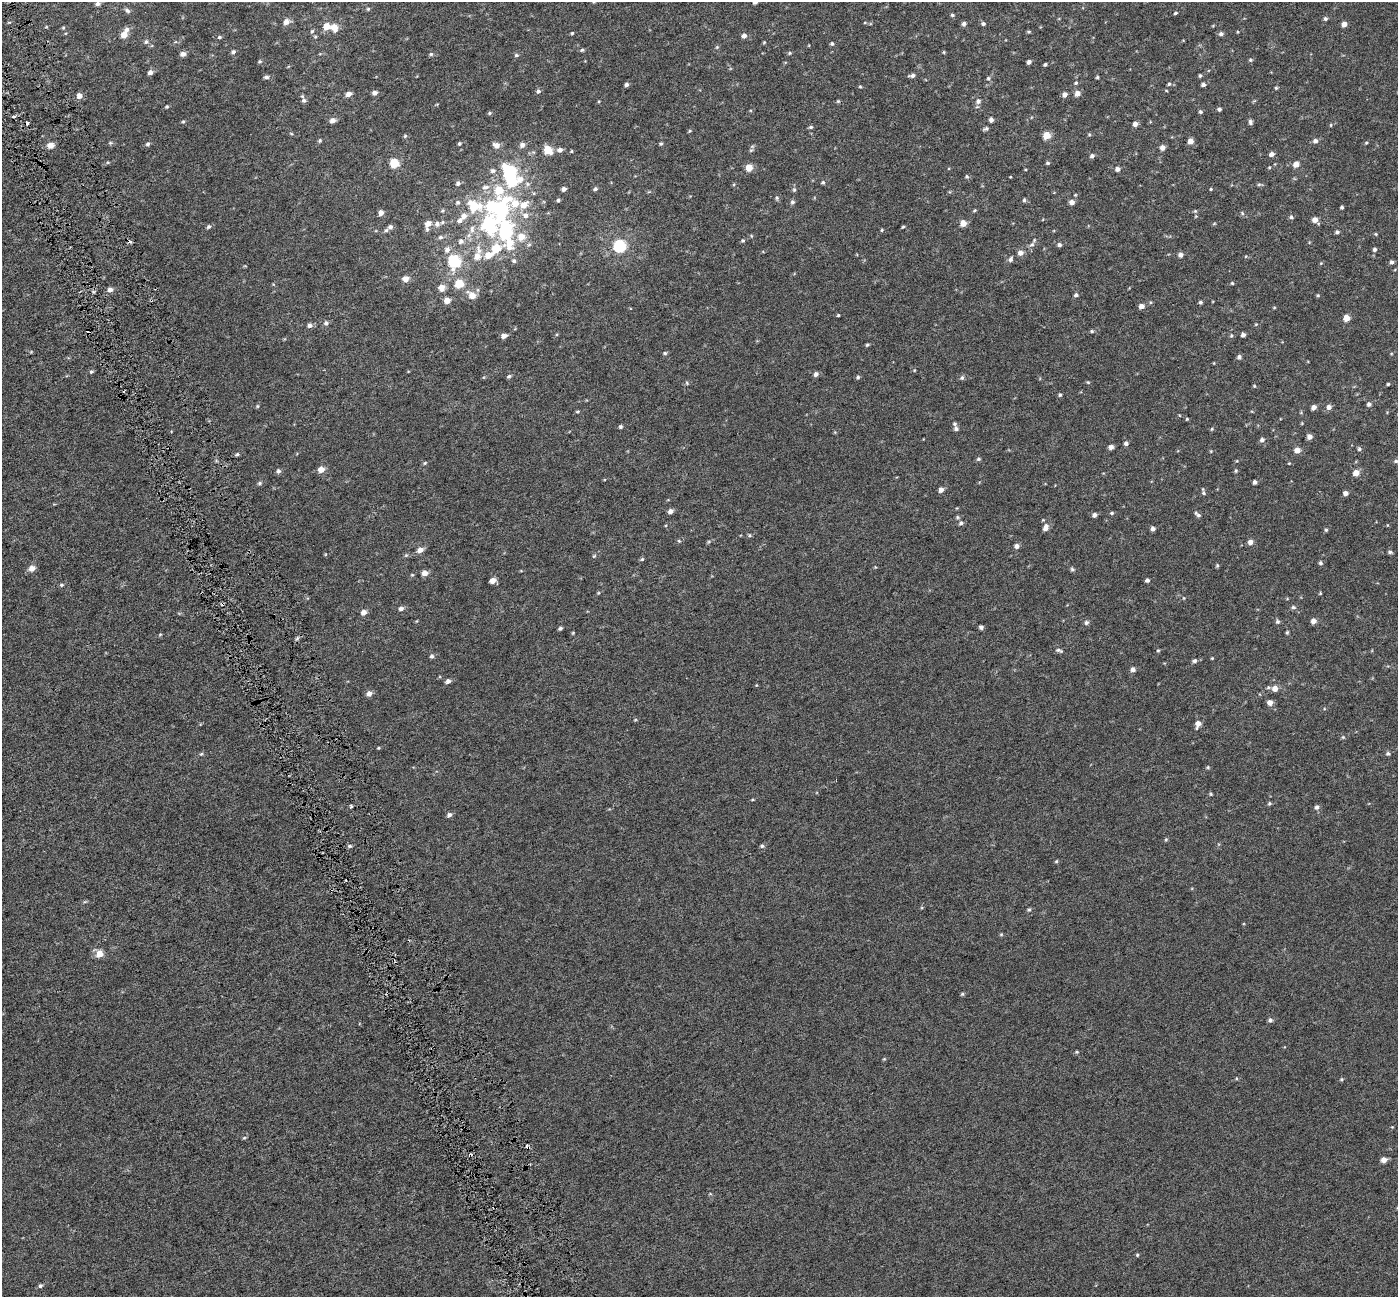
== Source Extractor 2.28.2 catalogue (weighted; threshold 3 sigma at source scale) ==
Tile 11 of 4 x 4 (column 3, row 3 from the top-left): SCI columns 2796-4191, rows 1437-2731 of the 5589 x 5407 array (HDU 1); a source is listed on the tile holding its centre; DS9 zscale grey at full resolution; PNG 1400 x 1299 px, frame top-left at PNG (2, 2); no overlay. Shown black and unused: <1% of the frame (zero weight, under 3 of 6 exposures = <1% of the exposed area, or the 3 px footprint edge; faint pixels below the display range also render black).
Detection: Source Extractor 2.28.2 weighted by HDU 2 'WHT'; one run over the whole footprint, this tile lists its part. Background -4.04e-04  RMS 0.0024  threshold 0.00972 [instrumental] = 3 sigma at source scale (4.09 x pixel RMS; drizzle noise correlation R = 1.36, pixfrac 0.8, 0.0396/0.0396 arcsec/px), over >= 5 px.
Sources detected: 325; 5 inside a brighter object's white glare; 4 cosmic-ray / hot-pixel residue — not listed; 7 inside a brighter listed object's ellipse — not listed separately; the other 309 listed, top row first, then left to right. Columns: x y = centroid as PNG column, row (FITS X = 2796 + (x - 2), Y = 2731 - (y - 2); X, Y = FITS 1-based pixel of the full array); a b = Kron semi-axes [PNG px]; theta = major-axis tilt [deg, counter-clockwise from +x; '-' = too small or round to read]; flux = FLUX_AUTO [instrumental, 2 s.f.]
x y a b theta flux
98 4 6 5 - 0.6
368 9 5 5 - 0.28
127 10 8 5 -40 0.53
1175 13 4 3 - 0.29
952 15 5 4 - 0.31
1325 19 5 5 - 0.41
286 22 6 6 - 1.4
983 23 6 5 - 0.43
964 24 5 5 - 0.59
1344 24 5 5 - 1.3
327 26 6 5 - 2.8
334 28 10 8 -70 1.7
127 29 7 6 - 0.7
312 31 5 5 - 0.32
1029 32 5 4 - 0.26
572 33 4 4 - 0.24
1221 34 6 5 - 0.55
124 35 5 5 - 2.7
744 36 5 5 - 1
219 37 5 4 - 0.33
146 42 6 5 - 0.47
764 42 5 3 - 0.19
832 44 5 5 - 0.33
717 47 5 4 - 0.25
582 50 5 4 - 0.28
233 52 6 5 - 0.47
944 52 5 3 - 0.2
790 53 5 4 - 0.27
183 54 5 4 - 1.1
431 54 5 5 - 0.35
516 55 6 5 - 0.33
1250 60 6 4 -20 0.28
260 61 5 4 - 0.29
1029 62 4 4 - 0.68
1045 64 4 3 - 0.35
150 72 5 5 - 0.86
912 75 8 4 5 0.62
1200 76 5 4 - 0.31
266 77 6 5 - 0.52
1097 77 4 4 - 0.27
988 78 6 5 - 0.4
1076 83 6 5 - 0.3
626 84 5 4 - 0.5
1169 84 5 5 - 0.38
1203 85 4 4 - 0.55
860 86 4 4 - 0.21
1276 88 4 4 - 0.26
538 91 6 5 - 0.51
374 93 6 5 - 0.75
1077 93 6 5 - 1.3
349 94 5 5 - 1.4
1065 94 5 5 - 0.99
79 96 5 5 - 1.4
304 100 7 6 - 0.57
838 101 5 5 - 0.25
978 101 7 6 - 0.78
167 107 5 4 - 0.26
1219 109 4 3 - 0.44
1200 112 5 4 - 0.35
489 113 6 4 23 0.3
991 120 5 5 - 0.65
332 121 6 5 - 1.1
183 122 5 4 - 0.25
1250 122 7 5 -79 0.5
1135 124 5 5 - 0.92
1331 125 5 3 - 0.18
811 127 6 4 15 0.34
986 129 6 3 18 0.4
689 131 5 4 - 0.24
291 133 5 3 - 0.2
1089 134 5 4 - 0.24
1047 135 5 5 - 3.6
405 136 5 5 - 0.3
320 140 5 4 - 0.29
1190 141 5 5 - 1.5
1315 141 6 5 - 0.74
110 143 5 5 - 0.3
1366 143 4 4 - 0.23
148 144 5 5 - 0.43
459 144 5 4 - 0.31
661 144 6 4 2 0.3
50 145 6 5 - 1.8
496 145 8 7 - 1.2
522 145 7 6 - 0.92
1162 148 5 5 - 1.1
547 150 6 5 - 6.1
560 150 6 6 - 0.85
751 150 6 4 41 0.32
571 151 4 3 - 0.21
1271 154 5 5 - 0.85
1092 156 5 5 - 0.59
394 163 5 5 - 9.5
1048 163 5 4 - 0.3
1296 164 5 5 - 1.8
749 168 5 5 - 3.2
1269 168 4 4 - 0.2
1117 169 5 5 - 0.76
493 171 9 7 0 0.75
509 172 8 7 - 23
967 176 5 5 - 0.32
1010 177 4 2 - 0.13
823 182 5 4 - 0.36
458 183 6 5 - 0.57
527 184 7 5 -22 0.59
1259 184 6 4 2 0.33
564 189 5 4 - 0.81
595 189 5 4 - 0.4
1211 189 4 3 - 0.22
794 190 6 5 - 0.36
534 193 5 3 - 0.23
777 198 6 5 - 0.33
558 200 4 4 - 0.32
1024 200 5 4 - 0.33
792 202 6 5 - 0.47
1072 202 5 5 - 1.1
458 203 6 6 - 0.5
515 203 37 15 -28 9.3
474 206 14 10 -23 7.7
1342 207 4 3 - 0.33
501 208 8 6 70 22
974 210 5 4 - 0.26
442 211 6 5 - 0.35
1195 211 5 4 - 0.26
381 213 5 5 - 1.1
1242 213 6 4 -47 0.31
463 216 7 7 - 1.4
1291 217 6 5 - 0.39
1315 220 6 5 - 1.5
428 223 8 7 - 1.7
488 223 12 8 46 13
963 223 5 5 - 2.3
437 224 8 8 - 1
209 227 6 5 - 0.45
390 227 6 6 - 0.61
903 227 4 3 - 0.24
472 229 13 6 86 1.4
882 230 4 4 - 0.23
1337 232 5 4 - 0.45
505 233 6 6 - 22
1376 234 4 4 - 0.21
751 236 5 3 - 0.19
440 237 7 5 -11 0.5
521 237 8 8 - 2.9
743 240 5 5 - 0.29
461 241 7 7 - 0.83
510 243 14 10 90 5
1032 244 9 6 28 0.63
1059 245 6 5 - 0.5
619 246 6 6 - 28
496 249 7 6 - 6.2
1374 249 5 4 - 0.46
447 250 8 8 - 1
1020 253 6 6 - 1.2
477 255 19 8 81 2.9
488 255 8 6 21 2.6
1180 255 5 5 - 0.78
1010 259 7 5 67 0.57
454 261 7 6 - 20
514 261 6 5 - 0.47
1392 262 5 4 - 0.5
405 279 5 5 - 1.9
1232 283 4 4 - 0.25
459 284 5 5 - 7.1
442 287 6 6 - 1.9
110 289 6 6 - 0.88
478 290 6 4 -71 0.3
472 295 8 6 -41 2.5
1076 295 5 5 - 0.45
1318 295 4 4 - 0.23
447 300 5 5 - 2.1
1200 302 4 4 - 0.35
1141 306 5 5 - 1.1
838 315 4 3 - 0.21
1346 318 5 5 - 2.9
326 323 6 6 - 0.56
1256 324 5 3 - 0.19
310 325 5 5 - 0.74
1092 331 5 4 - 0.28
1231 335 6 4 70 0.29
1243 335 4 4 - 0.65
504 336 6 5 - 0.98
867 345 5 4 - 0.29
665 353 5 4 - 0.32
1239 357 5 5 - 0.53
914 370 4 3 - 0.18
91 372 6 4 47 0.32
816 374 6 5 - 0.71
509 376 6 4 15 0.38
858 377 5 5 - 0.36
962 378 6 5 - 0.45
1088 382 5 4 - 0.23
687 383 5 4 - 0.25
1388 384 3 3 - 0.23
1254 386 4 4 - 0.2
1060 395 5 4 - 0.31
1369 404 6 5 - 0.56
257 406 5 4 - 0.25
1314 407 5 4 - 0.92
1329 407 5 5 - 0.98
577 412 5 3 - 0.23
1179 415 4 3 - 0.13
1187 419 4 3 - 0.2
621 427 4 4 - 0.36
956 429 7 6 - 0.56
1212 429 5 4 - 0.24
1309 437 5 4 - 1.2
1262 440 5 5 - 0.63
1126 443 5 5 - 0.61
1111 447 5 5 - 0.9
1359 449 5 5 - 0.38
1297 450 5 5 - 1.7
1211 451 4 3 - 0.17
237 454 5 4 - 0.31
978 459 6 5 - 0.34
1396 461 6 5 - 0.36
425 463 5 4 - 0.25
1289 463 4 3 - 0.16
321 470 6 5 - 1.9
278 471 6 5 - 0.52
1236 471 5 4 - 0.29
1356 473 5 5 - 2.2
1255 482 4 4 - 0.61
260 483 6 5 - 0.38
941 490 5 5 - 0.98
1203 493 7 5 -60 0.41
1345 493 5 4 - 0.94
670 511 5 5 - 0.98
1112 513 5 4 - 0.3
1094 515 5 5 - 0.72
1198 515 7 6 - 0.53
958 517 6 5 - 0.31
1043 520 4 4 - 0.18
961 523 6 6 - 0.55
1046 527 9 6 69 1.1
1153 529 4 4 - 0.77
1326 530 5 5 - 0.28
749 535 5 4 - 0.3
679 541 5 4 - 0.23
1250 542 6 5 - 1.1
1016 546 5 5 - 0.83
420 550 6 5 - 1.5
1390 552 6 4 0 0.38
594 556 5 4 - 0.25
642 559 6 4 44 0.31
1320 563 5 5 - 0.41
1217 566 5 4 - 0.29
32 568 6 6 - 1.7
1072 569 6 5 - 0.38
425 573 5 5 - 1.5
412 575 5 4 - 0.22
1147 580 5 4 - 0.49
493 581 5 5 - 1.7
61 585 5 4 - 0.31
598 593 5 4 - 0.23
1320 593 4 4 - 0.18
1184 598 5 3 - 0.19
1293 607 6 5 - 0.45
401 609 5 5 - 0.79
364 612 6 5 - 1.2
1313 621 5 5 - 1.2
1086 622 6 5 - 0.52
1277 622 6 5 - 0.42
981 627 4 4 - 0.59
560 628 4 4 - 0.43
1287 632 5 4 - 0.27
573 633 4 3 - 0.2
160 634 5 3 - 0.19
1059 650 10 4 -18 0.47
1158 650 5 3 - 0.23
432 656 5 5 - 0.48
1212 658 4 3 - 0.19
1194 661 6 5 - 0.51
1133 670 5 5 - 0.8
448 681 6 5 - 0.77
1275 688 6 6 - 1.8
369 694 5 5 - 1.2
1270 703 5 5 - 1.4
635 720 5 3 - 0.19
1198 724 7 5 70 1.5
1343 737 6 5 - 0.28
378 748 4 3 - 0.19
201 754 5 5 - 0.29
1388 754 6 5 - 0.44
1208 767 5 4 - 0.26
1211 794 5 4 - 0.23
752 800 5 3 - 0.19
1269 803 5 5 - 0.34
351 806 4 3 - 0.27
1317 807 6 5 - 0.64
449 815 6 5 - 0.64
1166 840 5 4 - 0.27
349 846 6 4 1 0.41
762 846 6 5 - 0.39
1056 861 5 4 - 0.23
85 901 6 4 20 0.26
1029 909 5 5 - 0.32
1001 934 5 4 - 0.23
99 954 5 5 - 3.3
962 994 5 4 - 0.28
1270 1020 6 5 - 0.53
1077 1052 5 4 - 0.25
884 1059 5 3 - 0.2
1342 1079 5 4 - 0.27
1392 1127 4 4 - 0.17
244 1138 6 4 2 0.24
528 1147 6 4 -30 0.5
1384 1160 5 5 - 1.4
1137 1255 5 4 - 0.24
40 1286 6 5 - 0.44
Overlapping masked pixels (flux is a lower limit): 1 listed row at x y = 528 1147
Isophote crosses this tile's border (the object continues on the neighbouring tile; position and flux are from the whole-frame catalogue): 1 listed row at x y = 98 4